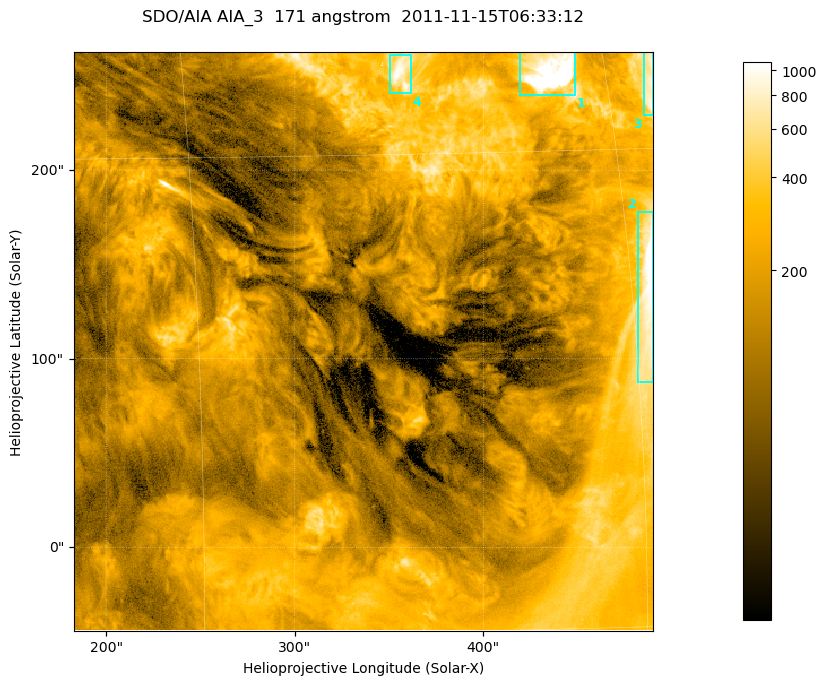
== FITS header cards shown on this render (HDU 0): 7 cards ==
TELESCOP= 'SDO/AIA '
INSTRUME= 'AIA_3   '
WAVELNTH=                  171
WAVEUNIT= 'angstrom'
DATE-OBS= '2011-11-15T06:33:12.34'
CTYPE1  = 'HPLN-TAN'
CTYPE2  = 'HPLT-TAN'

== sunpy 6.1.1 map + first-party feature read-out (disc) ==
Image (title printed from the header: SDO/AIA AIA_3  171 angstrom  2011-11-15T06:33:12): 512 x 512 px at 0.599 arcsec/px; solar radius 970 arcsec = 1618 px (partial field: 3.2% of the solar disc is inside the frame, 100% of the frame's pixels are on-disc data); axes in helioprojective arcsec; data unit not stated in the header (colour bar unlabelled)
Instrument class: DISC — disc imager (sunpy class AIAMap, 171 A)
Bright regions (active regions / flare kernels): reference = the on-disc median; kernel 5 px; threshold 5 sigma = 451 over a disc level ~159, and >= 1.15x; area >= 262 px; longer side >= 6 px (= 3.6 arcsec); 4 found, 4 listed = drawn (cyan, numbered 1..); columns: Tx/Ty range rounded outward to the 2 arcsec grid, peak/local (2 s.f.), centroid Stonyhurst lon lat
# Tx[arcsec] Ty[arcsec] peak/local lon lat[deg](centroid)
1 418..450 240..264 15 +28 +18
2 482..490 88..178 11 +31 +10
3 484..490 228..264 6.7 +32 +17
4 350..362 240..262 6.2 +23 +18